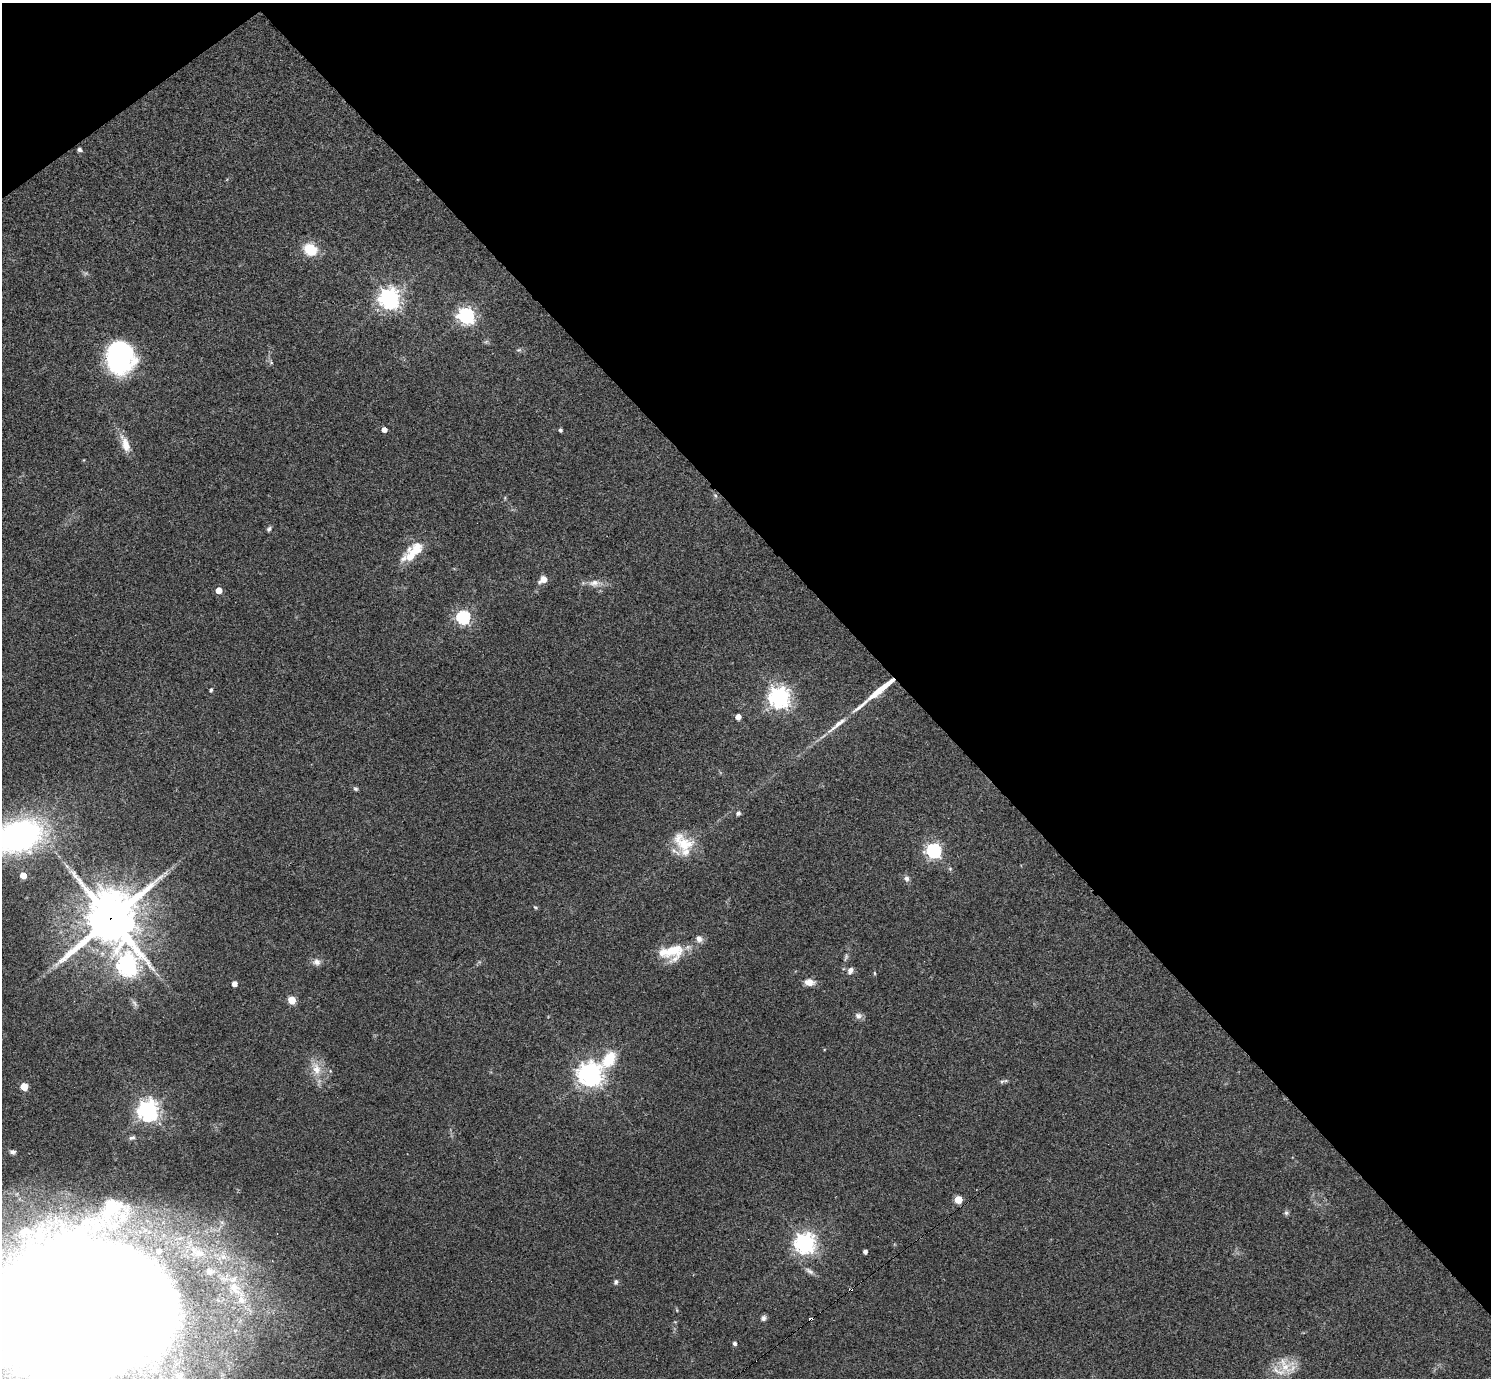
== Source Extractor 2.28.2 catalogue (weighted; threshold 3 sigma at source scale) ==
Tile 3 of 4 x 4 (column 3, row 1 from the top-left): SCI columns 2984-4472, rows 4286-5661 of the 5962 x 5959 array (HDU 1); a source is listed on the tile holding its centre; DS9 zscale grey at full resolution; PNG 1493 x 1380 px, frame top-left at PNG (2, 3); no overlay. Shown black and unused: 41% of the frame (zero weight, under 3 of 4 exposures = <1% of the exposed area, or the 3 px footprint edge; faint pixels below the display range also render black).
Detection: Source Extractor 2.28.2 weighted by HDU 2 'WHT'; one run over the whole footprint, this tile lists its part. Background 0.0435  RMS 0.0048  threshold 0.0216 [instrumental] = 3 sigma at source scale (4.5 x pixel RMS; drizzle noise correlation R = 1.50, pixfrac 1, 0.05/0.05 arcsec/px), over >= 5 px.
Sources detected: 78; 1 too faint to see at this stretch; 2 inside a brighter object's white glare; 1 cosmic-ray / hot-pixel residue — not listed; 11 inside a brighter listed object's ellipse — not listed separately; the other 63 listed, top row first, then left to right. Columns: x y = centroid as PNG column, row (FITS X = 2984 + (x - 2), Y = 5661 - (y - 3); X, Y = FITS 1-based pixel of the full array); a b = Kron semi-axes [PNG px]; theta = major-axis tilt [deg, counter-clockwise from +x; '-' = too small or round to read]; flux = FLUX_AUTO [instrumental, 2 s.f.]
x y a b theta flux
79 149 4 4 - 1.5
310 249 12 10 -26 14
389 298 7 7 - 310
466 315 7 6 - 160
519 350 8 4 9 0.83
118 359 38 17 -30 41
384 429 4 4 - 3.3
560 430 4 3 - 1
125 444 23 9 -71 6
715 496 7 4 -44 0.79
269 529 7 5 54 0.96
417 550 19 17 0 9.2
543 579 10 7 36 3.6
594 583 16 10 3 4.2
219 590 5 4 - 6.5
463 617 6 6 - 87
882 689 32 5 39 14
211 690 4 4 - 0.93
779 697 7 7 - 320
738 717 4 4 - 4.2
837 725 36 6 40 6.4
356 789 7 5 -29 0.85
738 813 5 5 - 1.4
18 836 40 26 19 150
683 843 31 19 -37 15
934 850 6 6 - 120
23 875 5 4 - 7.6
906 878 8 7 - 1.6
535 907 6 3 -27 0.6
111 919 19 18 - 2100
699 939 10 9 - 2.5
672 950 25 24 - 16
316 962 10 8 -11 2.4
128 965 8 8 - 270
850 970 10 7 69 2.1
874 973 5 3 - 0.49
809 982 10 7 -4 4.5
234 984 4 4 - 3.1
292 1000 5 5 - 16
135 1003 11 5 -55 1.4
858 1016 10 8 -10 2
609 1059 30 15 53 15
316 1069 22 12 -72 7.8
590 1074 8 7 - 430
1002 1081 7 6 - 1
24 1087 5 5 - 14
148 1110 7 7 - 320
132 1138 10 5 16 1.3
13 1152 8 6 -18 1.4
958 1200 5 5 - 14
1286 1213 7 5 76 1
805 1243 7 7 - 290
865 1252 4 4 - 1.7
199 1253 18 11 -20 8.6
809 1271 15 6 -34 2
616 1282 7 5 74 1.1
236 1289 40 17 -45 25
677 1310 5 3 - 0.44
88 1312 129 101 10 3200
763 1318 7 6 - 1.4
811 1319 5 3 - 2.3
734 1343 4 4 - 1.3
1285 1367 22 16 25 10
Overlapping masked pixels (flux is a lower limit): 3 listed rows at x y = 882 689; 111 919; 811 1319
Isophote crosses this tile's border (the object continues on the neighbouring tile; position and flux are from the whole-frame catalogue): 2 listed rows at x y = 18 836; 88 1312